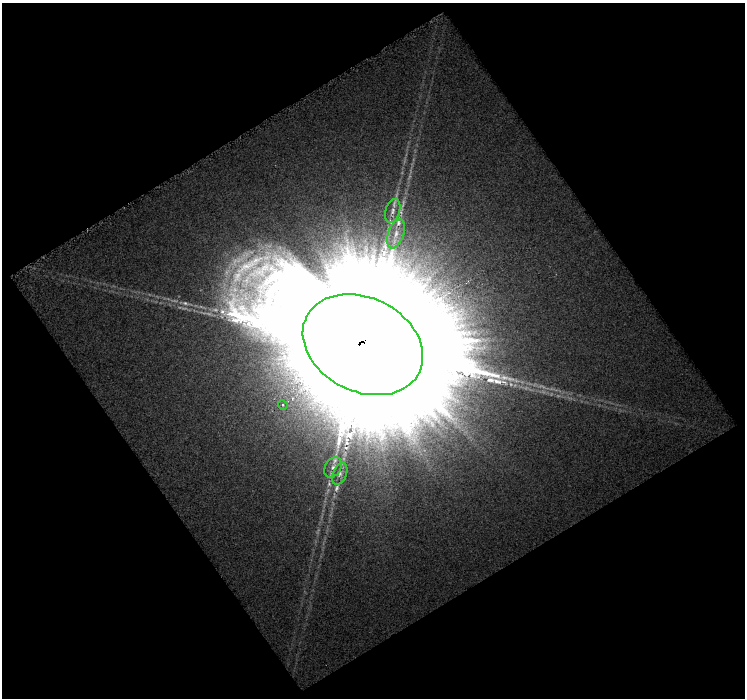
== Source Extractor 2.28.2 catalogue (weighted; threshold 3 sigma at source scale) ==
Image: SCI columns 1-743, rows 26-721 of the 747 x 742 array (HDU 1 of 3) = the unmasked area's bounding box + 8 px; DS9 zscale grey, full resolution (1 PNG px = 1 image px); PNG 747 x 700 px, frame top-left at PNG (2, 3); each listed source drawn as its Kron ellipse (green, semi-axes under 4 px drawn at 4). Shown black and unused: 50% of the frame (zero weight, under 8 of 16 exposures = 4% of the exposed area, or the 3 px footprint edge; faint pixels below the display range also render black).
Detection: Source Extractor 2.28.2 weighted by HDU 2 'WHT'. Background 0.00563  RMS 0.0062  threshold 0.0253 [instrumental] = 3 sigma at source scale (4.09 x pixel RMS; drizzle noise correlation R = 1.36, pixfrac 0.8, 0.0396/0.0396 arcsec/px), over >= 5 px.
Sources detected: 9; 2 too faint to see at this stretch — neither listed nor drawn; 1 inside a brighter listed object's ellipse — not listed separately; the other 6 listed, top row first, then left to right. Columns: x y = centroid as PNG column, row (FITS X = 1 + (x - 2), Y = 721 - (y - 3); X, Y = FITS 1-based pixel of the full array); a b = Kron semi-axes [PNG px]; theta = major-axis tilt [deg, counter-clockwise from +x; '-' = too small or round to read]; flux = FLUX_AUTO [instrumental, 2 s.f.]
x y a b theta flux
393 211 12 7 72 3.4
396 234 15 8 69 5.6
363 345 63 47 -26 63000
283 405 5 4 - 0.97
333 467 11 8 58 3.6
340 474 12 6 69 2.8
Overlapping masked pixels (flux is a lower limit): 1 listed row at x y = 363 345